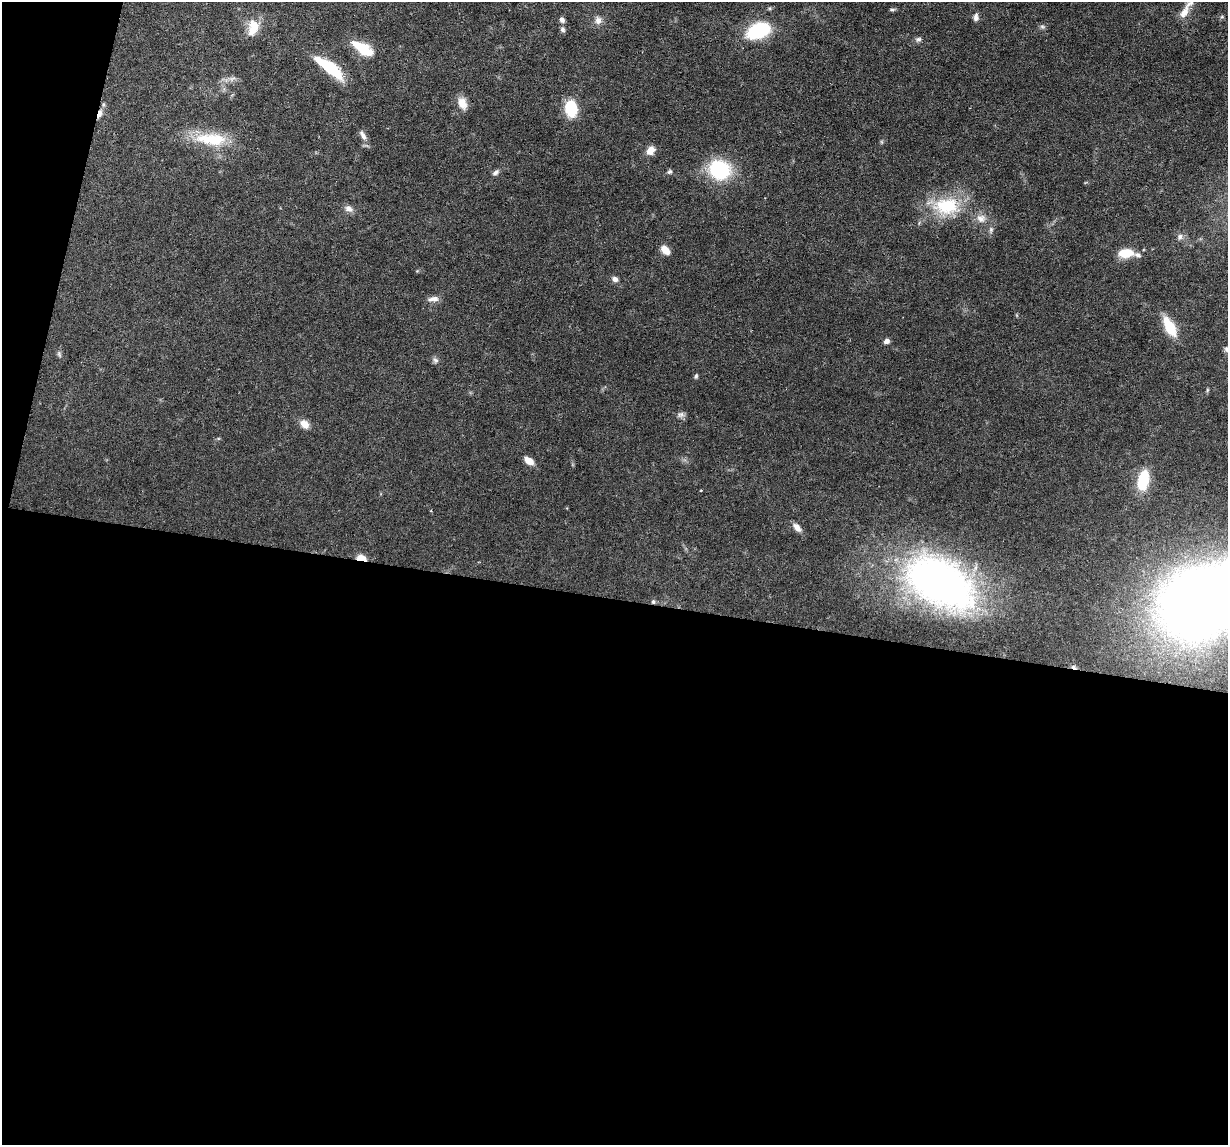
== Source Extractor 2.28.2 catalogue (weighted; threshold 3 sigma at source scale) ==
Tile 13 of 4 x 4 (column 1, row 4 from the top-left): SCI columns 1-1226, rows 119-1261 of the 4905 x 4927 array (HDU 1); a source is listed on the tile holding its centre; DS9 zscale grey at full resolution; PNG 1230 x 1147 px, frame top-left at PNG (2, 2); no overlay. Shown black and unused: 50% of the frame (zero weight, under 3 of 6 exposures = <1% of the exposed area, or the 3 px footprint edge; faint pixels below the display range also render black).
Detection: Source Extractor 2.28.2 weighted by HDU 2 'WHT'; one run over the whole footprint, this tile lists its part. Background 0.0749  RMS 0.0043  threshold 0.0175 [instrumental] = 3 sigma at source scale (4.09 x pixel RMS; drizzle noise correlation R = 1.36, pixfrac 0.8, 0.05/0.05 arcsec/px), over >= 5 px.
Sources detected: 54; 1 too faint to see at this stretch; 1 cosmic-ray / hot-pixel residue — not listed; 4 inside a brighter listed object's ellipse — not listed separately; the other 48 listed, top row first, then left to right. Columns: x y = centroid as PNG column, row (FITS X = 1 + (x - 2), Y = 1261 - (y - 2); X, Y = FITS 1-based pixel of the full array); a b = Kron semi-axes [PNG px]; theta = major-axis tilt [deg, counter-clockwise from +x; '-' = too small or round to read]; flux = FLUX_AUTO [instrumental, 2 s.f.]
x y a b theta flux
892 9 7 4 -8 0.61
1184 12 18 9 62 3.6
976 17 9 6 81 1.4
1222 17 5 3 - 0.44
562 20 7 6 - 1.2
598 20 12 9 -84 2.2
1042 26 7 4 -1 0.71
253 27 18 11 75 7.8
562 29 6 6 - 1
758 31 19 11 22 37
918 39 8 6 12 1
363 49 20 13 -42 9.5
329 67 35 10 -38 18
462 103 17 11 -69 3.6
571 109 20 14 -84 11
99 114 12 5 72 1.9
363 135 14 6 -59 2
211 139 46 16 -4 16
651 150 10 8 47 3.8
720 170 21 18 -31 28
495 172 9 5 37 1.2
669 172 7 6 - 0.78
946 206 37 23 -2 21
349 209 11 8 -20 1.9
981 218 13 11 -1 3.3
991 230 8 5 71 0.93
1180 237 9 6 72 1.4
665 250 10 6 -46 4.2
1126 253 12 7 5 10
1138 255 9 6 -38 1.3
615 279 8 6 -25 1.6
433 299 15 7 7 2.2
1170 327 23 10 -61 11
886 341 6 5 - 1.6
1227 349 7 7 - 1.1
59 354 7 4 -72 0.71
435 360 8 7 - 1.1
696 376 5 5 - 0.59
681 415 9 7 23 1.3
304 424 10 8 -44 3.5
529 461 11 7 -34 3.4
1143 480 22 11 78 15
701 491 3 2 - 0.29
797 527 12 6 -50 2.4
361 558 11 6 -12 3.7
940 582 82 47 -31 160
1202 601 68 53 32 540
653 602 6 5 - 0.64
Overlapping masked pixels (flux is a lower limit): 3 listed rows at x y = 99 114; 361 558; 653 602
Isophote crosses this tile's border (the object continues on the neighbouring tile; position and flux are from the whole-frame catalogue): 2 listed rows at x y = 1227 349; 1202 601